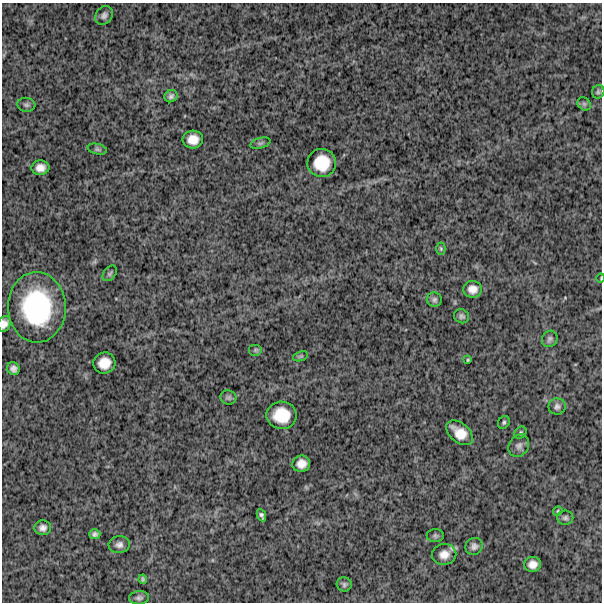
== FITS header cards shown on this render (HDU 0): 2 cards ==
NAXIS1  =                  600
NAXIS2  =                  600

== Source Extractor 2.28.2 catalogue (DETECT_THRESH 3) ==
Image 600 x 600 px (HDU 0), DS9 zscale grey, 1 PNG px = 1 image px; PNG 604 x 604 px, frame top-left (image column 1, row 600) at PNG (2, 3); each listed source drawn as its Kron ellipse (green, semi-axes under 4 px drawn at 4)
Background 1220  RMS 330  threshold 986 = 3 sigma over >= 5 px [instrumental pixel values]
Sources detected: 45; all 45 listed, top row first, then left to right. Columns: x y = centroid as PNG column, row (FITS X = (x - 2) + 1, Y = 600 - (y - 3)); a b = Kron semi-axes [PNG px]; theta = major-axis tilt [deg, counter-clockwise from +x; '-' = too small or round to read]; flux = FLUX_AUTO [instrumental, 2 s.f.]
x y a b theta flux
104 15 10 8 53 8.7e+04
598 92 7 6 - 4.4e+04
171 96 7 6 - 6.8e+04
584 104 7 6 - 4.7e+04
26 105 9 7 -6 5.9e+04
193 139 10 9 - 2.3e+05
260 143 10 5 15 4.7e+04
97 149 10 5 -13 4.5e+04
322 163 14 14 - 5.7e+05
40 168 9 7 5 1.6e+05
441 249 6 4 -88 3.3e+04
110 273 9 6 51 5.0e+04
601 278 4 3 - 1.6e+04
472 289 9 8 - 1.7e+05
434 300 7 7 - 5.8e+04
37 307 35 29 -88 2.6e+06
462 316 8 7 - 6.2e+04
4 324 8 6 71 1.2e+05
550 339 8 7 - 6.5e+04
256 350 7 6 - 4.3e+04
300 356 8 4 18 3.7e+04
468 360 4 3 - 2.4e+04
104 363 11 10 - 3.0e+05
13 369 7 6 - 9.0e+04
228 397 8 7 - 5.2e+04
557 407 8 8 - 8.0e+04
281 415 15 13 -1 5.6e+05
504 422 7 5 60 4.2e+04
459 433 15 9 -39 3.3e+05
521 433 7 5 47 3.8e+04
519 446 12 9 55 1.0e+05
301 464 9 8 - 1.9e+05
558 511 5 4 - 2.4e+04
261 515 6 4 -65 5.1e+04
565 518 8 7 - 6.1e+04
43 528 8 7 - 1.1e+05
95 534 5 5 - 6.6e+04
435 536 8 6 -2 5.1e+04
119 545 10 8 7 1.1e+05
474 546 9 8 - 8.8e+04
444 554 12 10 10 2.1e+05
533 564 8 7 - 1.6e+05
143 579 4 3 - 3.2e+04
344 584 7 7 - 5.3e+04
139 598 10 6 5 7.0e+04
At the frame edge (FLAGS 8, measured only in part): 2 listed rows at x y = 601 278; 4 324